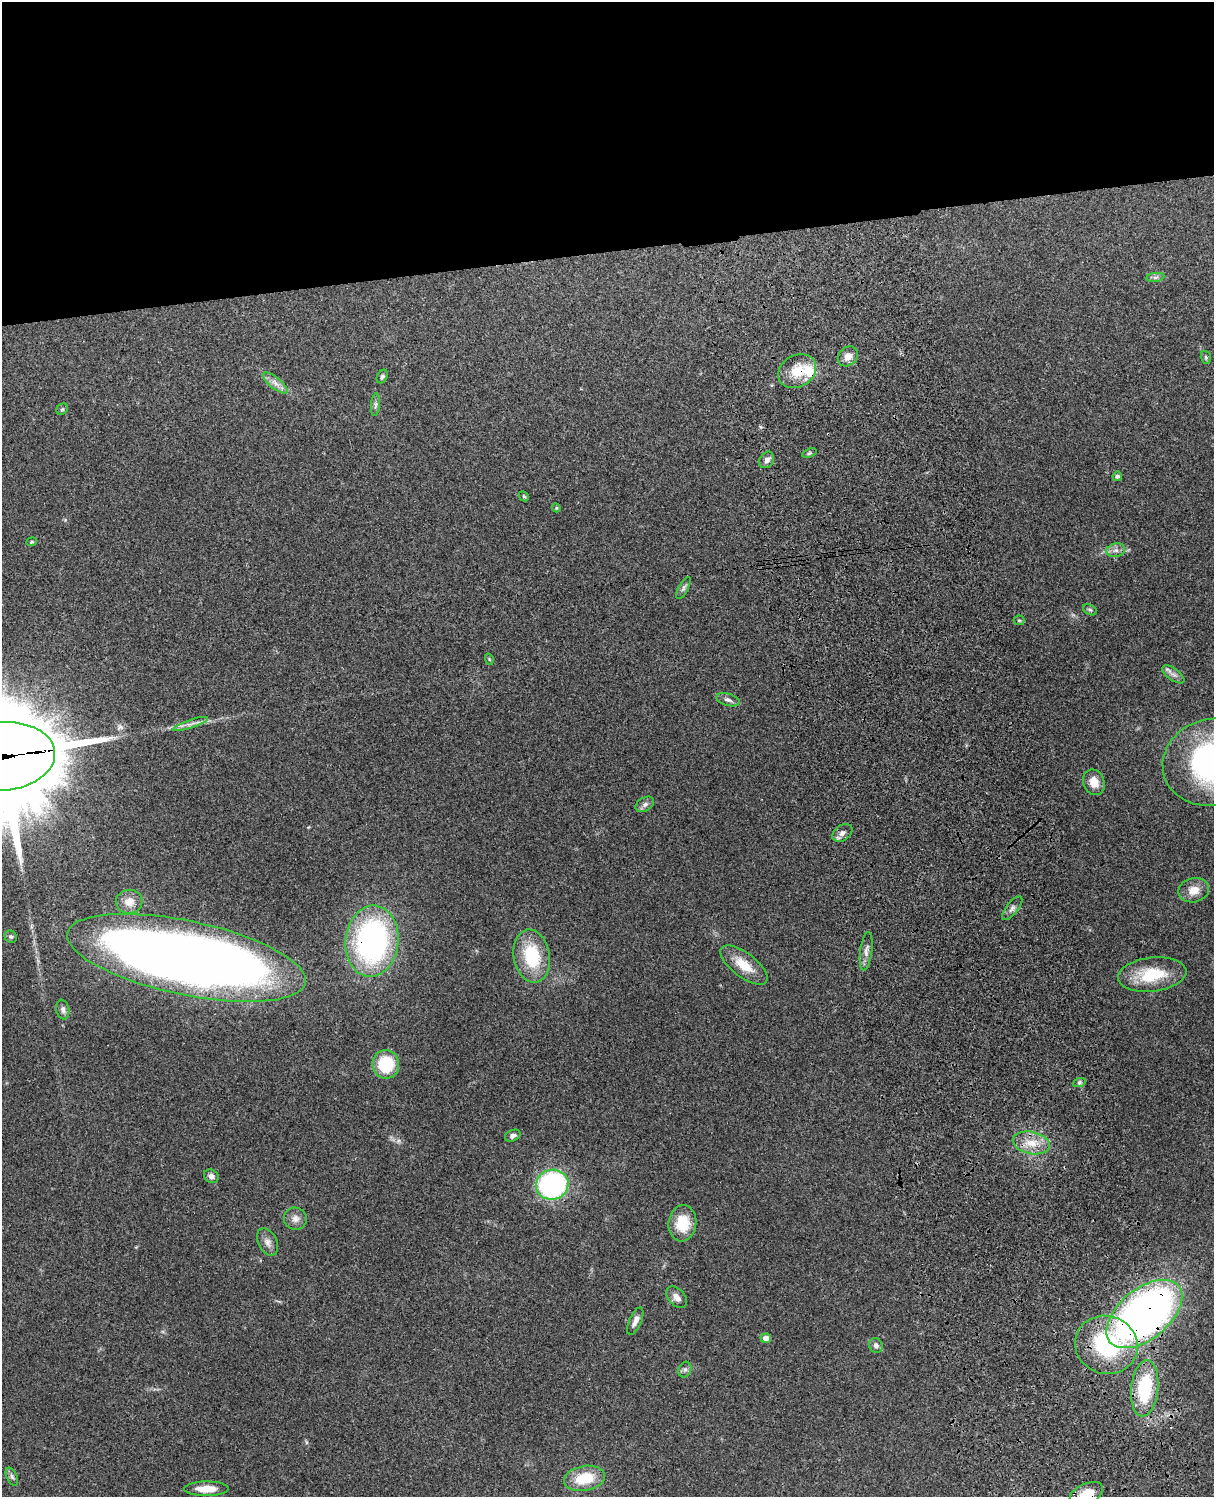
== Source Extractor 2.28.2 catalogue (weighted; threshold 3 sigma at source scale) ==
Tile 2 of 4 x 3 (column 2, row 1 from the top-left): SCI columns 1332-2543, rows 3155-4649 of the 5087 x 4927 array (HDU 1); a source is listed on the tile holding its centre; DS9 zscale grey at full resolution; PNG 1216 x 1499 px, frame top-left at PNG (2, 2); each listed source drawn as its Kron ellipse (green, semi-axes under 4 px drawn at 4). Shown black and unused: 17% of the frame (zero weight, under 3 of 4 exposures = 6% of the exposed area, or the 3 px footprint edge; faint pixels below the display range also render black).
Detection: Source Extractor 2.28.2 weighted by HDU 2 'WHT'; one run over the whole footprint, this tile lists its part. Background 0.233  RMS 0.0086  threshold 0.0387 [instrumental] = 3 sigma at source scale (4.5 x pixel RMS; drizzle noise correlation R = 1.50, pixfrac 1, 0.05/0.05 arcsec/px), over >= 5 px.
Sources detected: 60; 1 inside a brighter listed object's ellipse — not listed separately; the other 59 listed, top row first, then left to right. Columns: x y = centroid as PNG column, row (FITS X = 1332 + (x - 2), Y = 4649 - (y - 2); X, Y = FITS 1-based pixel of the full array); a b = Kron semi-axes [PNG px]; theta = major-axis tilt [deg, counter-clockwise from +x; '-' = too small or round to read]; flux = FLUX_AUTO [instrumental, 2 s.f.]
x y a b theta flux
1155 277 9 4 8 2.3
848 356 11 9 42 6.7
1206 357 6 5 - 1.3
797 371 20 16 30 21
382 377 7 5 59 1.8
275 383 15 5 -39 5.4
375 405 11 4 85 2.3
62 409 6 5 - 1.4
809 453 7 3 23 1.3
767 460 9 7 57 4
1117 476 5 4 - 2.5
524 496 5 4 - 1
556 508 4 4 - 0.96
32 542 5 4 - 1.1
1116 550 9 7 13 3.6
683 588 12 4 62 2.6
1090 610 7 5 -29 1.5
1019 620 5 5 - 1.2
489 659 6 3 -72 0.86
1173 674 13 6 -36 3.9
728 700 12 6 -16 3.2
190 724 18 4 18 4.4
2 756 53 34 5 22000
1212 762 50 43 15 230
1094 782 13 10 -66 10
645 804 10 6 32 3.3
842 833 11 7 35 4.1
1194 890 15 12 13 10
129 902 13 12 - 9
1012 908 14 6 51 3.6
11 937 6 5 - 1.8
372 941 36 26 83 220
866 951 19 6 82 5
532 956 27 18 -80 47
186 958 122 37 -12 1200
744 965 28 12 -37 20
1152 974 34 17 6 36
63 1010 10 6 -79 3.1
386 1064 14 13 - 40
1079 1083 6 4 19 1.7
513 1136 8 5 24 2.9
1031 1143 19 11 -11 14
211 1176 8 6 -35 3.6
552 1185 16 15 - 160
295 1219 11 11 - 5.6
682 1223 18 14 84 23
268 1242 14 9 -64 5.3
677 1297 12 8 -48 5.3
1144 1314 44 25 39 520
635 1321 15 6 66 4.8
766 1338 5 4 - 5.5
876 1345 7 6 - 2.9
1106 1345 32 29 -17 85
685 1370 8 6 69 2.5
1145 1388 28 13 84 57
12 1477 9 5 -63 2.3
584 1478 21 12 10 28
206 1489 22 7 1 13
1086 1494 18 10 25 15
Overlapping masked pixels (flux is a lower limit): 7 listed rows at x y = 797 371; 2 756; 372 941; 186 958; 1144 1314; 1106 1345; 1086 1494
Isophote crosses this tile's border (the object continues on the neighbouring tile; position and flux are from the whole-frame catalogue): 3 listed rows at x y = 2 756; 1212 762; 1086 1494